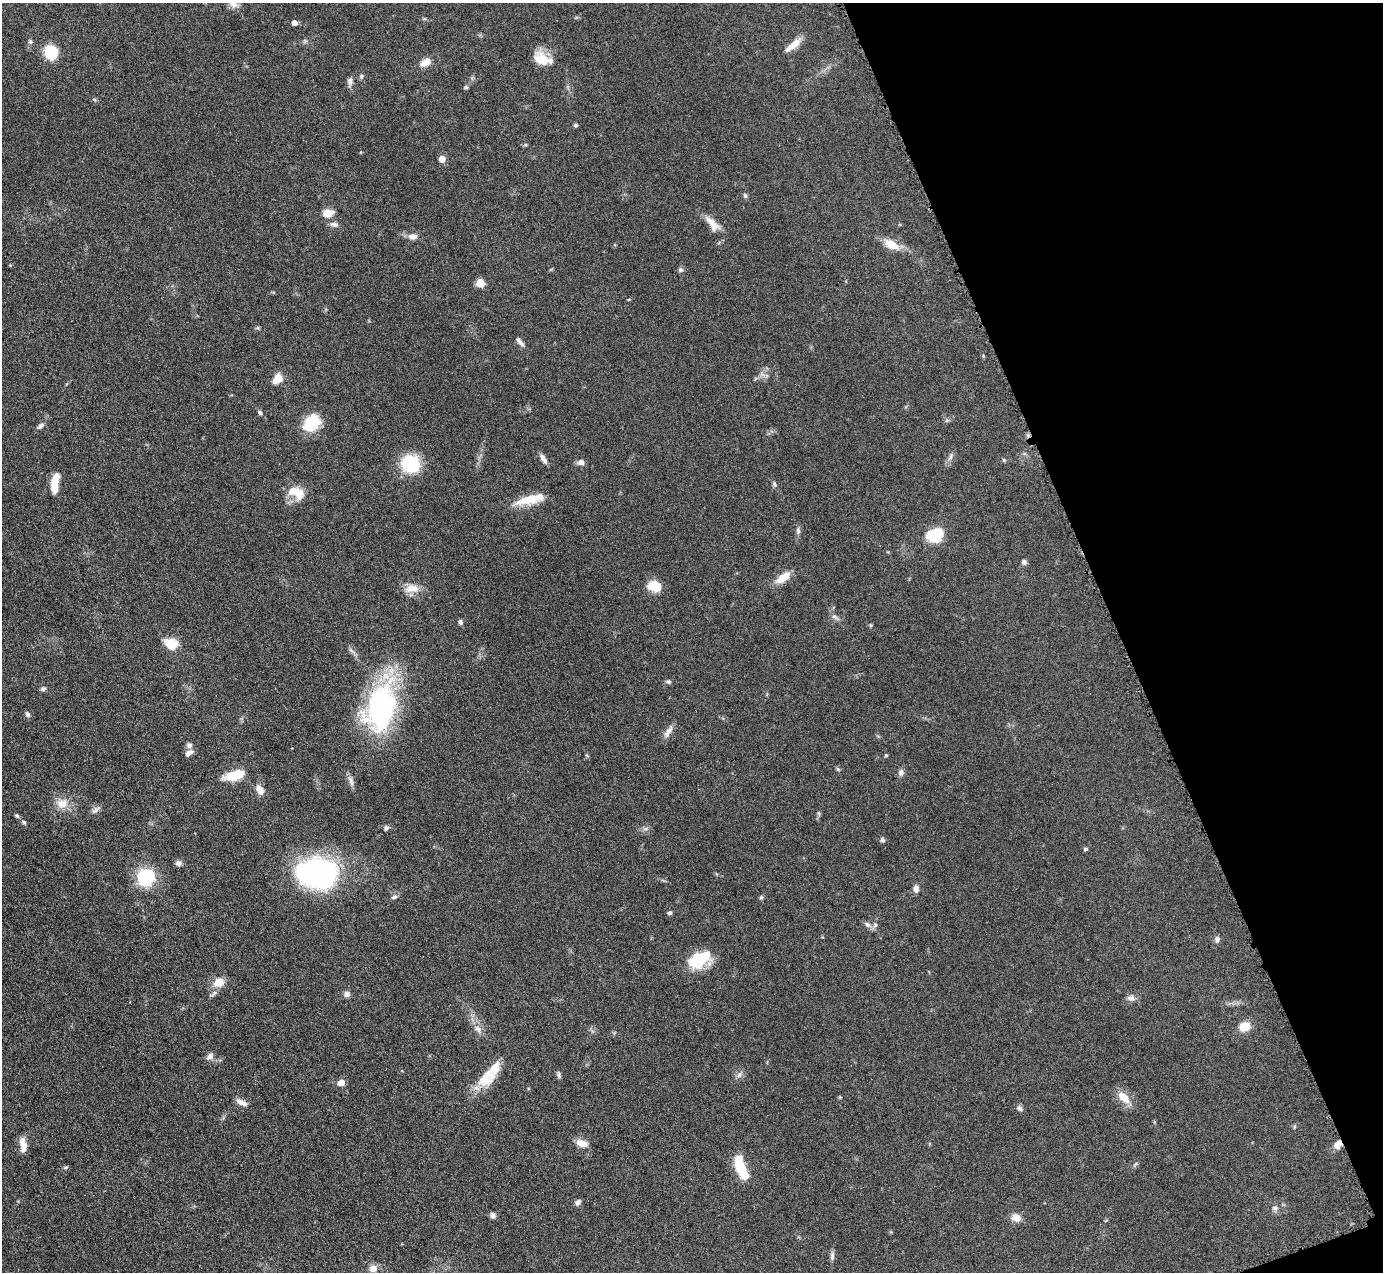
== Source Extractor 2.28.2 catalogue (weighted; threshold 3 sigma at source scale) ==
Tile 12 of 4 x 4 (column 4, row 3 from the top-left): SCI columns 4146-5526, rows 1554-2823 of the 5530 x 5515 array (HDU 1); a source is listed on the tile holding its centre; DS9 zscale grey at full resolution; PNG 1385 x 1274 px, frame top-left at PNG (2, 3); no overlay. Shown black and unused: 19% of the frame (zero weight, under 4 of 8 exposures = <1% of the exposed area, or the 3 px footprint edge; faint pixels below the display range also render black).
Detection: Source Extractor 2.28.2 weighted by HDU 2 'WHT'; one run over the whole footprint, this tile lists its part. Background 0.0476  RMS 0.0039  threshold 0.0158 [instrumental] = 3 sigma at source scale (4.09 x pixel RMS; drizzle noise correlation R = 1.36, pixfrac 0.8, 0.05/0.05 arcsec/px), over >= 5 px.
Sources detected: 114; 3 inside a brighter object's white glare — not listed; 5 inside a brighter listed object's ellipse — not listed separately; the other 106 listed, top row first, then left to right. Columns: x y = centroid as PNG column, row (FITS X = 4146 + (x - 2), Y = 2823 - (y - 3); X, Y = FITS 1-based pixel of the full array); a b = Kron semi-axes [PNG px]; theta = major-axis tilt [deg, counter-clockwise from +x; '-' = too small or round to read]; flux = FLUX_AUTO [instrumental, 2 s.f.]
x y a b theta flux
233 4 12 9 -30 2.1
424 19 6 3 18 0.42
294 23 5 5 - 1.8
305 41 5 5 - 0.61
30 42 6 6 - 0.7
794 44 21 8 44 3.9
51 52 11 9 -70 18
542 59 19 13 -38 7.5
427 61 10 9 - 2.5
361 76 7 5 50 0.68
350 81 11 7 83 1.4
466 87 5 5 - 0.6
94 99 6 4 -20 0.47
576 125 5 5 - 0.63
442 159 5 5 - 3.9
745 196 7 5 -63 0.65
328 213 11 7 11 4.5
711 222 27 8 -38 4.1
334 224 11 7 -8 1.5
413 237 12 8 -4 2.2
891 244 20 10 -29 6
680 270 6 6 - 0.87
480 283 5 5 - 11
258 328 6 4 -44 0.49
520 342 13 5 -49 1.5
983 356 5 4 - 0.41
278 379 13 10 42 4
260 413 6 5 - 0.69
947 420 7 4 19 0.59
312 423 19 15 52 13
40 426 11 6 41 1.2
951 456 10 4 75 1.1
543 459 13 6 -58 1.8
1004 460 5 5 - 0.46
581 462 7 6 - 1.8
410 464 17 16 - 19
774 484 7 6 - 0.72
55 486 19 7 -89 6.3
296 492 21 13 -27 7.2
528 500 32 11 14 8
798 531 10 5 -84 1
935 535 17 12 18 13
1024 562 6 6 - 0.98
783 578 20 9 36 5
657 587 15 11 -68 5
412 588 20 10 5 4.4
834 617 9 6 -27 1.1
461 622 6 5 - 0.95
870 625 5 4 - 0.47
171 644 13 10 -20 8.5
668 682 7 5 -1 0.79
43 689 7 6 - 0.9
380 707 59 34 74 64
28 714 7 5 -66 0.94
668 731 20 7 60 2.2
189 745 7 6 - 1.2
189 753 10 6 36 1.8
886 755 5 4 - 0.39
838 769 6 5 - 0.54
901 773 8 7 - 1.3
234 775 19 9 15 11
351 781 16 6 -72 1.7
260 790 14 9 -63 2.6
62 804 16 14 6 4.8
96 810 12 6 39 1.4
819 813 6 4 -88 0.53
17 815 6 5 - 0.58
24 822 6 5 - 0.63
386 828 7 5 71 0.85
882 840 5 5 - 1.1
1085 849 6 4 0 0.59
178 863 8 7 - 1.3
317 874 34 25 -8 97
146 878 10 9 - 37
916 889 9 6 -81 1.8
394 897 9 5 16 0.87
761 897 6 5 - 0.56
670 913 6 5 - 0.76
867 924 9 7 -44 1.3
1217 939 9 7 79 1.1
699 959 28 17 27 13
218 982 14 10 27 4.6
213 994 12 4 42 1.1
347 994 7 7 - 1.5
1131 998 12 8 -10 1.6
1245 1027 12 10 27 5
478 1029 13 7 -45 2.3
210 1056 10 7 38 1.5
493 1069 38 15 53 9.7
559 1075 9 5 -74 0.84
739 1075 9 5 54 1.2
341 1083 5 5 - 4.3
1124 1097 19 10 -44 4.9
242 1102 15 6 -26 2
1020 1108 8 6 -33 1.1
23 1143 16 8 -73 3
582 1143 15 8 -20 3
1338 1144 10 6 51 3.1
65 1167 7 3 9 0.5
742 1170 21 9 -63 13
578 1202 8 6 55 1.1
1275 1208 9 6 -9 1
493 1215 8 6 -63 1.1
1016 1218 12 10 -28 2.7
832 1256 12 6 90 1.2
373 1268 10 9 - 2.4
Overlapping masked pixels (flux is a lower limit): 1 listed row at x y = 1338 1144
Isophote crosses this tile's border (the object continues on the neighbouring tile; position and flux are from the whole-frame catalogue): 1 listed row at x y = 233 4